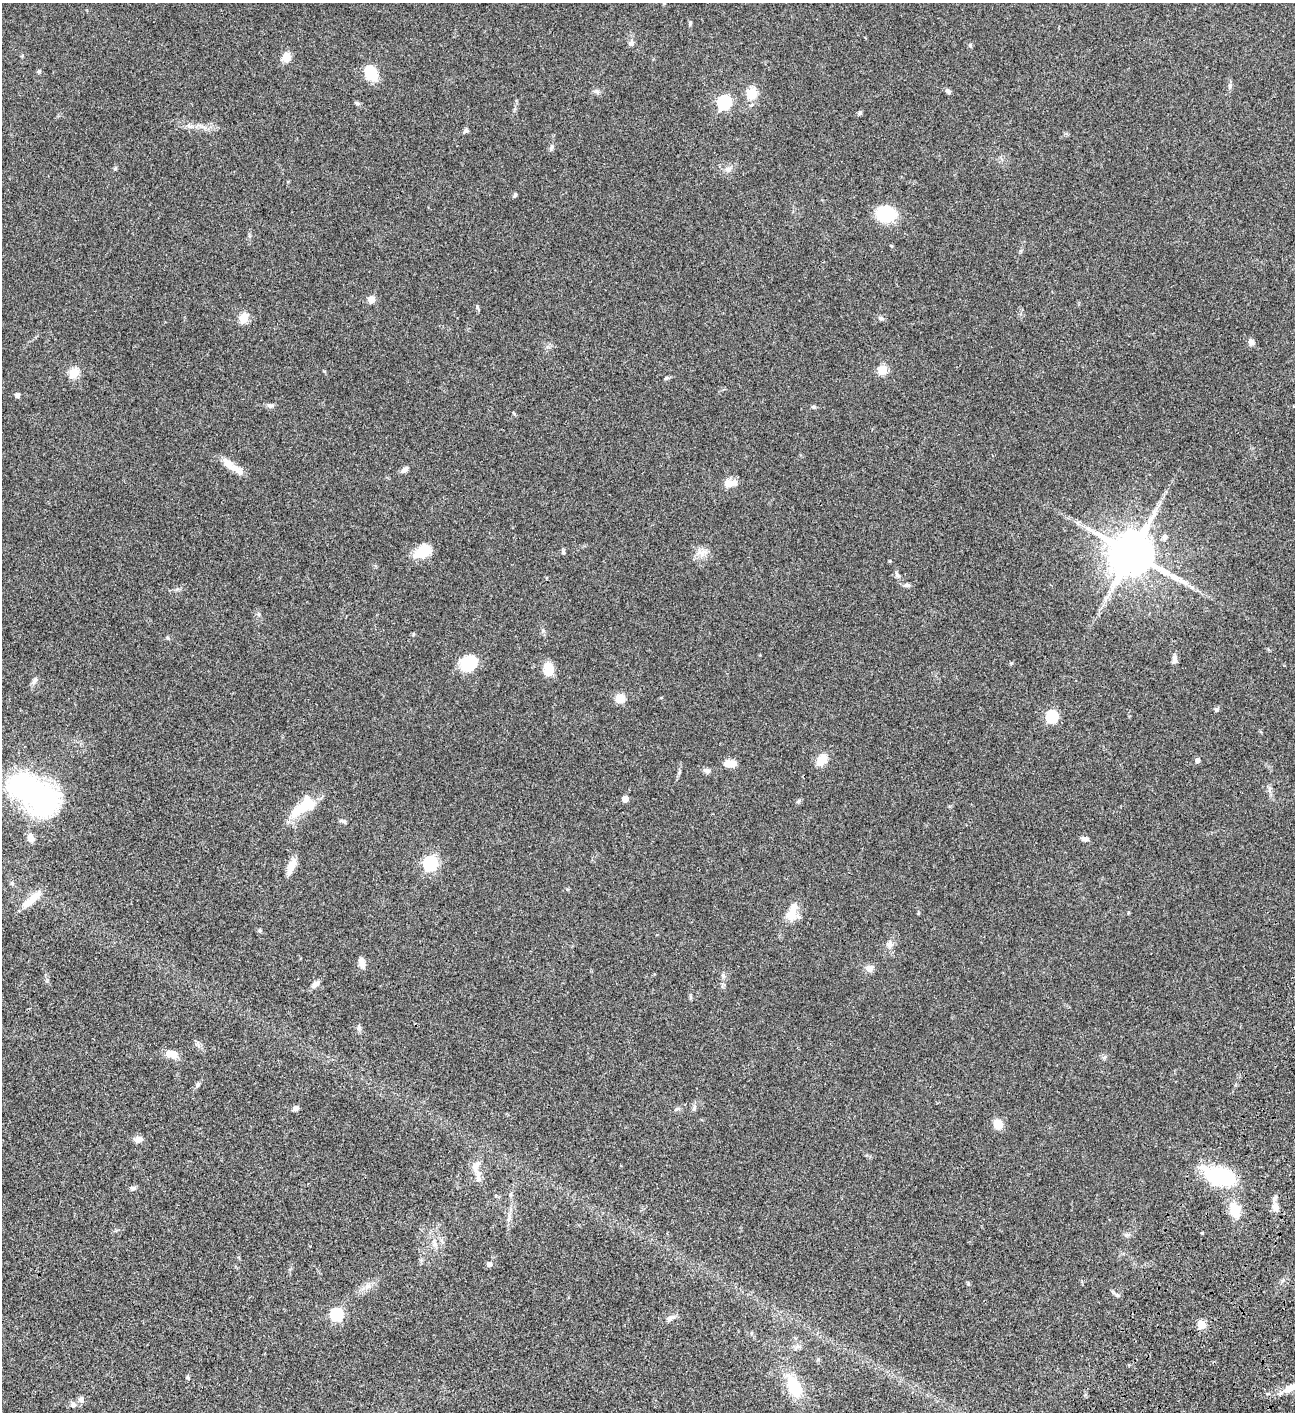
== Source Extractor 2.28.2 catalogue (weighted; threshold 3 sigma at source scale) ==
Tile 6 of 4 x 4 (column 2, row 2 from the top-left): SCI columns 1798-3090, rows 3025-4434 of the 6053 x 6052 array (HDU 1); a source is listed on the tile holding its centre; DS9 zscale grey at full resolution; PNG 1297 x 1414 px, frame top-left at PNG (2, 3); no overlay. Shown black and unused: <1% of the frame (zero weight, under 3 of 4 exposures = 13% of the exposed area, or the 3 px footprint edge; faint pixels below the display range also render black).
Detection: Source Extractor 2.28.2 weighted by HDU 2 'WHT'; one run over the whole footprint, this tile lists its part. Background 0.0647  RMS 0.0059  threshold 0.0264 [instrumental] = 3 sigma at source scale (4.5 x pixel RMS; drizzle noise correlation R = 1.50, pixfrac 1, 0.05/0.05 arcsec/px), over >= 5 px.
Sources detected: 100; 1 inside a brighter object's white glare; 1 long thin detection or spike segment (spike, bleed or trail) — not listed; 2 inside a brighter listed object's ellipse — not listed separately; the other 96 listed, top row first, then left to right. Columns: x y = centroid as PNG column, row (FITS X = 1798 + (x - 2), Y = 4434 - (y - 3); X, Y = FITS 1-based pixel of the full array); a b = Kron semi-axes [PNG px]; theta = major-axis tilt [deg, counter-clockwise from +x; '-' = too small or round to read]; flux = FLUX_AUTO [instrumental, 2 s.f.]
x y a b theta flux
690 23 8 3 78 0.71
631 43 7 7 - 1.5
970 46 6 5 - 0.81
286 57 10 9 - 5.4
39 71 4 4 - 1.1
371 73 16 11 -63 15
1230 85 8 5 77 1.3
948 91 8 5 -43 1.3
597 92 8 5 -17 1.3
752 93 5 5 - 34
724 102 6 6 - 80
357 103 7 4 -44 0.88
860 113 7 5 42 0.95
465 131 7 5 37 1.1
552 147 11 5 72 1.4
115 169 6 4 19 0.65
729 169 9 6 27 1.9
515 195 6 5 - 0.83
886 214 15 12 -7 31
891 246 4 4 - 0.6
371 299 5 5 - 9.8
477 308 9 3 -69 0.66
244 318 5 5 - 23
881 318 8 4 -35 0.98
1251 342 8 7 - 1.9
882 370 5 5 - 25
74 373 5 5 - 30
666 378 7 4 44 0.77
17 395 5 5 - 2
271 405 9 6 -10 1.6
813 407 6 4 -21 0.89
231 466 32 8 -37 6.8
405 470 9 6 35 2.2
729 483 15 8 6 5.6
1165 537 7 6 - 2
423 552 21 13 28 10
563 552 6 5 - 0.88
702 553 12 11 - 4.3
1131 553 15 13 -29 1800
897 576 8 6 -49 1.3
907 585 9 5 -5 1.4
259 614 6 4 -88 0.85
168 638 5 3 - 0.61
1174 659 11 7 -88 2
469 663 13 11 41 30
548 669 12 9 -85 10
35 680 11 5 58 1.6
620 698 9 8 - 7.1
661 698 5 3 - 0.45
1217 709 6 5 - 1.1
1052 716 6 5 - 50
822 760 13 10 51 6.9
1198 760 5 4 - 2.2
732 764 12 9 27 3.7
707 771 9 6 -9 1.6
43 799 31 29 17 76
625 799 5 5 - 5.2
798 801 6 5 - 0.91
304 806 34 15 34 17
344 821 7 5 -7 0.99
30 838 10 8 -76 3.3
1085 839 9 5 -7 1.9
430 863 7 7 - 77
291 866 19 8 67 5.8
31 899 30 8 41 7.7
792 913 25 11 72 8.7
889 944 11 8 67 2.6
362 963 13 7 -76 3.3
869 968 10 8 1 3
315 984 11 7 43 2.5
359 1027 8 6 80 1.3
172 1054 15 10 -11 5.4
197 1085 7 5 57 1.1
295 1108 7 5 25 1.9
694 1108 7 4 47 1
998 1124 9 9 - 6.7
138 1139 11 8 23 2.5
476 1166 17 10 66 5.2
1219 1176 34 17 -18 44
133 1188 8 5 -5 1.3
1275 1207 11 8 -79 3.8
1235 1210 18 12 -75 11
509 1217 11 5 74 2.1
1127 1234 7 4 0 1.1
435 1244 7 6 - 1.7
489 1264 5 5 - 2.4
367 1286 9 8 - 2.7
1117 1295 9 5 -22 1.2
336 1314 6 6 - 67
670 1318 12 7 26 2.3
1201 1324 5 5 - 16
798 1346 8 6 9 1.7
794 1386 24 13 -62 21
1290 1388 17 7 28 5.4
81 1399 9 6 84 1.6
73 1405 8 7 - 1.8
Isophote crosses this tile's border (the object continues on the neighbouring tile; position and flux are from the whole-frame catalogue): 1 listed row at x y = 1290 1388
Unlisted compact peaks at least as high as the median listed source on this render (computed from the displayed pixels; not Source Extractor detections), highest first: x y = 324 371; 1011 663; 188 1378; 968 1284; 679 773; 413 634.